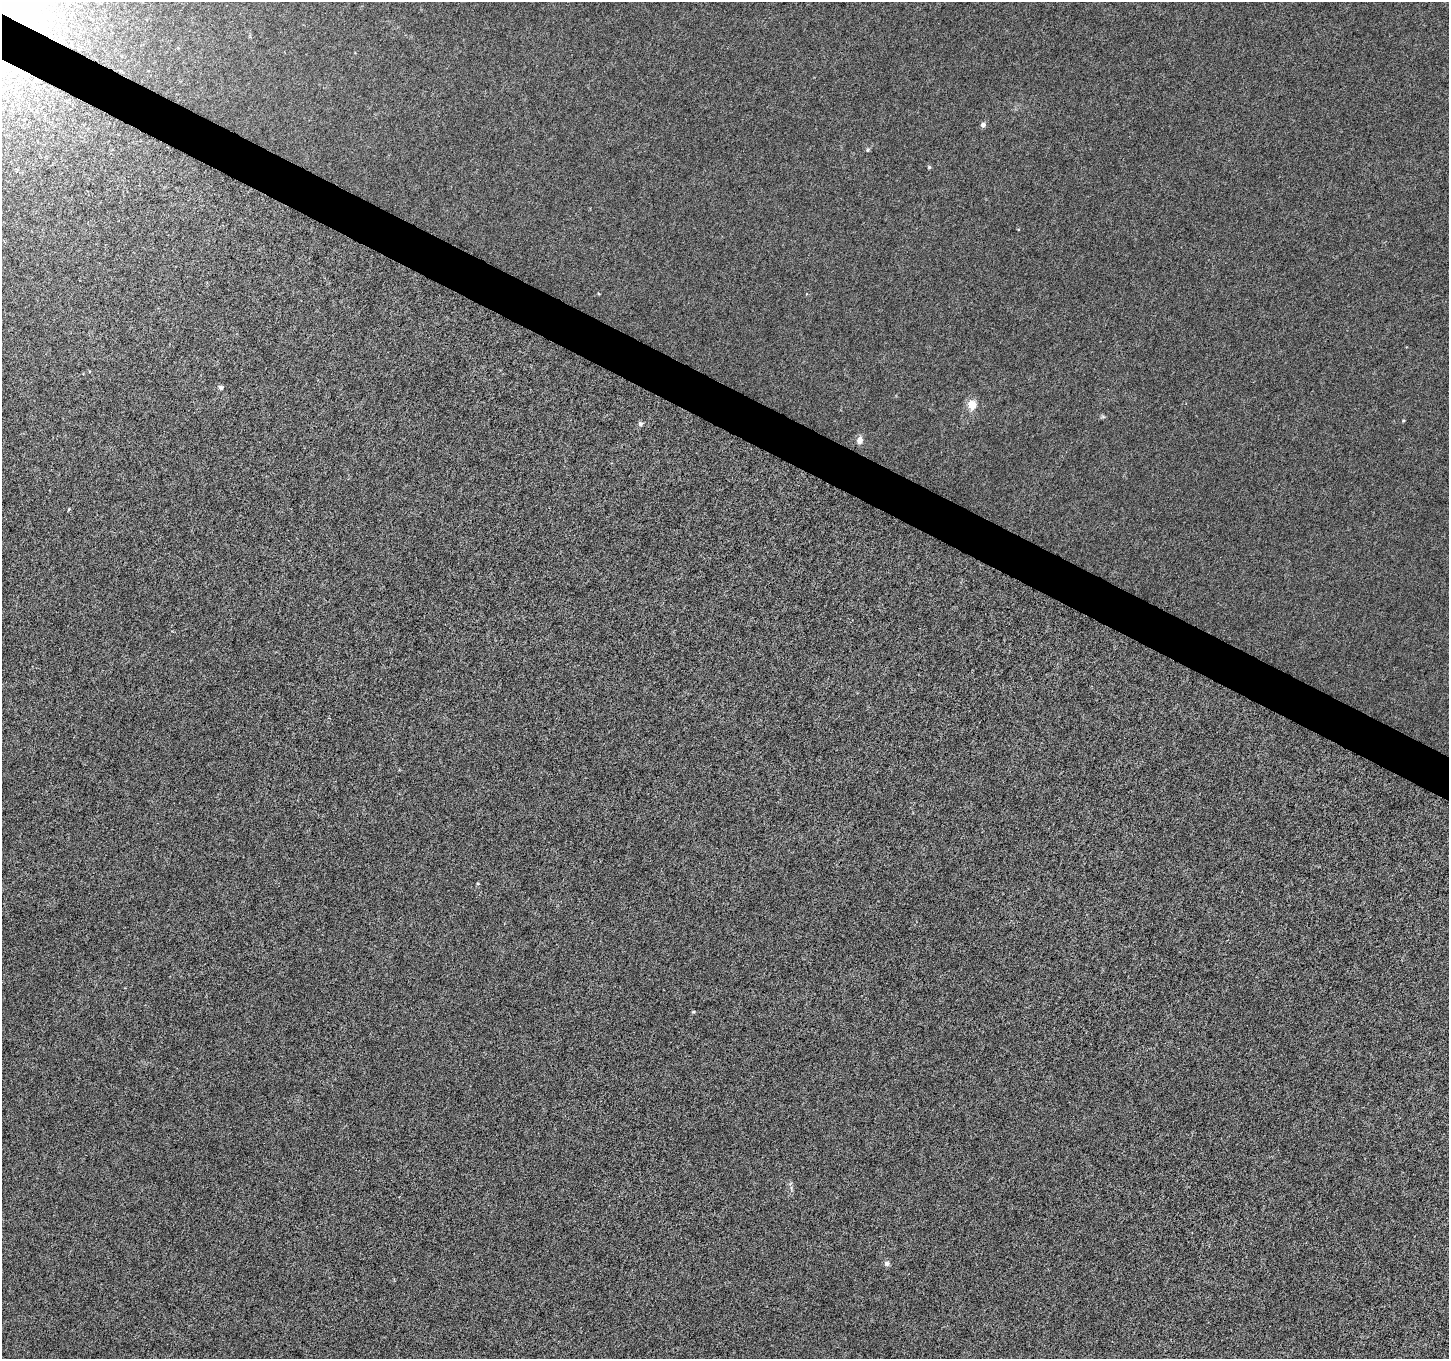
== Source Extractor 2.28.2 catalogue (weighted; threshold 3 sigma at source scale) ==
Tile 11 of 4 x 4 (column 3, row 3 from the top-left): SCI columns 2910-4356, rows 1618-2974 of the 5807 x 5897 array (HDU 1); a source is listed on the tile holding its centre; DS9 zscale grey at full resolution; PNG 1451 x 1361 px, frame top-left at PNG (2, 2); no overlay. Shown black and unused: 3% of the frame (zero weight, under 4 of 8 exposures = <1% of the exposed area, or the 3 px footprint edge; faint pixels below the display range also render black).
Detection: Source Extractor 2.28.2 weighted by HDU 2 'WHT'; one run over the whole footprint, this tile lists its part. Background 4.51e-05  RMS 0.0013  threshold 0.0052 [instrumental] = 3 sigma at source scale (4.09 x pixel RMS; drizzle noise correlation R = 1.36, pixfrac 0.8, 0.0396/0.0396 arcsec/px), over >= 5 px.
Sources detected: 12; all 12 listed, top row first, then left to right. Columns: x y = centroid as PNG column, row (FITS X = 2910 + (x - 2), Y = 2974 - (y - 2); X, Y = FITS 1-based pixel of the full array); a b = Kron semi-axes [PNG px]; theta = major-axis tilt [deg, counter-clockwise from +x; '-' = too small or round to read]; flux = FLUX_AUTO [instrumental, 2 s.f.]
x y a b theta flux
4 66 19 17 20 4
12 105 5 3 - 0.12
983 125 5 5 - 0.47
867 150 5 3 - 0.13
929 167 5 4 - 0.15
221 387 5 4 - 0.33
972 404 5 5 - 2.8
640 424 6 6 - 0.28
860 440 9 7 75 0.59
69 509 4 3 - 0.11
693 1012 5 3 - 0.11
887 1264 7 6 - 0.34
Overlapping masked pixels (flux is a lower limit): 1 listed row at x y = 4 66
Isophote crosses this tile's border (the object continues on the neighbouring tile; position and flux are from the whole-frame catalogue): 1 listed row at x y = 4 66